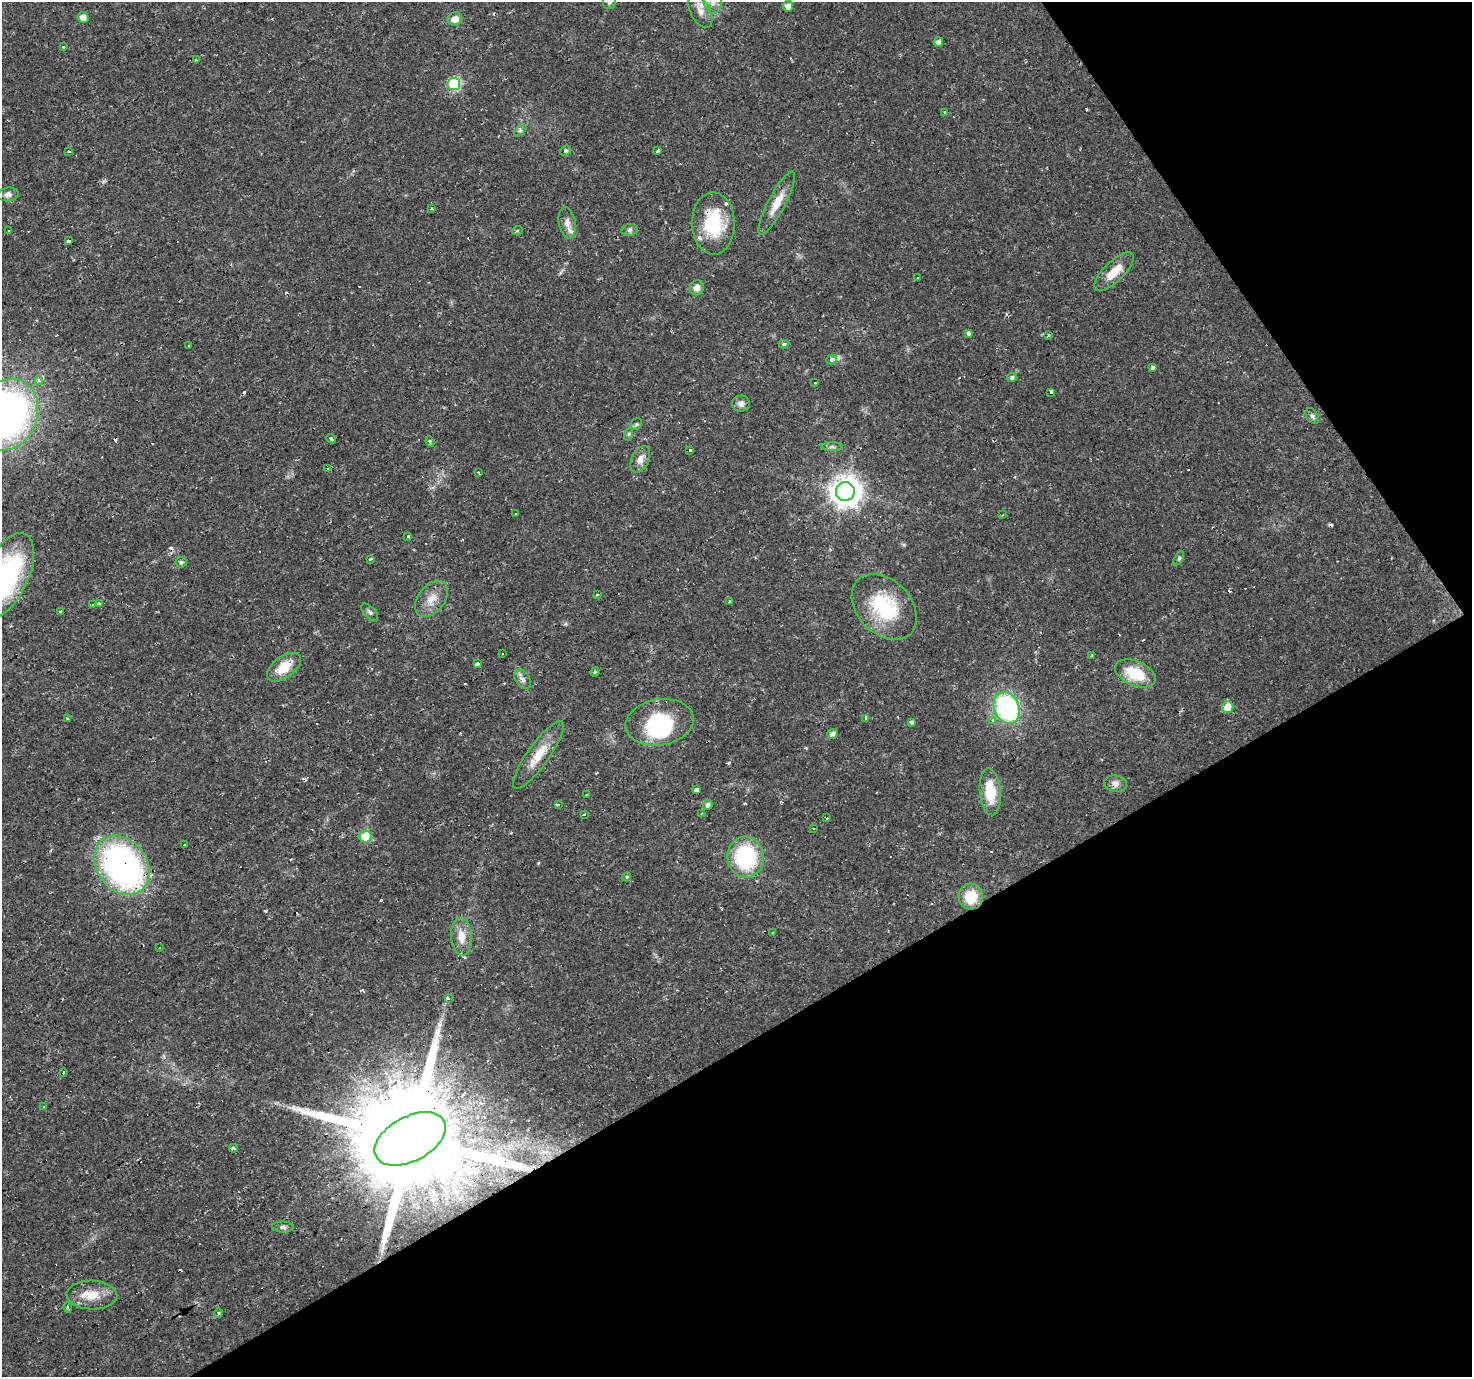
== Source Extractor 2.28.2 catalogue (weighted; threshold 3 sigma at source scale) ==
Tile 12 of 4 x 4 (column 4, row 3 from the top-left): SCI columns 4409-5878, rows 1488-2862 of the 5878 x 5787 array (HDU 1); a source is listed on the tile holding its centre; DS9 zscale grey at full resolution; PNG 1474 x 1379 px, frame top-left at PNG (2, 2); each listed source drawn as its Kron ellipse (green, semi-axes under 4 px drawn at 4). Shown black and unused: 31% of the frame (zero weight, under 2 of 3 exposures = <1% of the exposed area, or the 3 px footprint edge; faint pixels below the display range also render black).
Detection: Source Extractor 2.28.2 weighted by HDU 2 'WHT'; one run over the whole footprint, this tile lists its part. Background 0.0199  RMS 0.0024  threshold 0.011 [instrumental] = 3 sigma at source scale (4.5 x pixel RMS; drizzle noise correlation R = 1.50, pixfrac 1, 0.0396/0.0396 arcsec/px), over >= 5 px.
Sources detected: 143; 1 too faint to see at this stretch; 1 inside a brighter object's white glare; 29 cosmic-ray / hot-pixel residue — neither listed nor drawn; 3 inside a brighter listed object's ellipse — not listed separately; the other 109 listed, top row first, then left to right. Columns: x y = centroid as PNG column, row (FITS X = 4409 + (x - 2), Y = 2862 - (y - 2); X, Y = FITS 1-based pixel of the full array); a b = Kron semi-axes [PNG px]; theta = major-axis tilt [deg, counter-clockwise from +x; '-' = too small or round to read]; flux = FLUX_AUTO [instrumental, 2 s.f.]
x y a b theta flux
609 2 7 6 - 0.68
713 2 11 9 -78 1.6
788 6 5 5 - 1.4
700 11 18 9 -62 2.3
83 17 5 5 - 1.8
455 19 7 6 - 2
938 42 5 4 - 1
63 47 3 3 - 0.47
196 60 3 3 - 1.7
454 84 6 6 - 27
945 112 3 3 - 0.5
520 130 7 4 45 0.48
68 151 3 2 - 1.4
566 151 5 4 - 0.45
658 151 4 3 - 1.6
8 194 11 7 6 0.99
777 203 35 8 62 4.1
432 208 3 2 - 0.34
567 223 16 8 -80 1.6
713 223 31 21 -89 13
629 230 8 6 18 0.64
8 231 3 3 - 0.89
517 231 5 3 - 0.26
69 241 4 3 - 0.46
1114 272 25 10 45 4.4
918 278 3 3 - 0.7
697 288 7 7 - 1.5
968 333 3 3 - 4
1049 335 3 3 - 0.76
784 344 5 4 - 0.36
189 346 3 3 - 3.3
832 360 5 5 - 0.98
1152 367 3 3 - 0.74
1012 377 5 4 - 0.7
39 381 4 4 - 1
815 383 3 2 - 0.26
1051 392 3 3 - 4.1
741 403 9 8 - 1.1
7 415 37 30 66 110
1312 416 9 5 -58 0.67
636 424 6 5 - 0.43
629 434 6 4 71 0.34
331 439 5 3 - 0.4
430 442 5 3 - 0.36
832 447 10 4 0 0.61
690 451 3 3 - 1.1
640 460 14 8 65 2
328 469 3 3 - 1.5
478 472 3 3 - 0.97
845 491 9 9 - 360
516 514 3 2 - 0.27
1003 515 3 2 - 0.21
408 537 3 3 - 1.7
1179 558 7 3 61 0.4
370 559 4 3 - 0.52
181 562 5 5 - 0.44
6 575 46 22 65 37
597 595 3 2 - 0.25
431 599 20 13 51 3.5
729 601 3 3 - 0.83
99 604 4 3 - 1.2
93 605 3 3 - 0.37
884 607 38 27 -46 17
60 612 4 3 - 0.66
370 612 11 5 -46 0.68
503 654 3 3 - 0.67
1092 656 3 3 - 0.9
477 664 4 4 - 0.96
284 667 19 10 36 5.6
595 672 5 4 - 0.29
1135 673 21 12 -23 8.6
523 679 11 7 -53 1
1228 707 6 5 - 4.9
1007 708 16 12 -65 35
68 718 3 3 - 1.7
866 718 4 3 - 1.4
992 720 3 3 - 1.1
660 722 34 23 9 17
912 722 4 4 - 0.64
833 734 5 5 - 1.1
538 755 41 11 54 5.7
1116 783 11 8 -9 1.4
696 790 4 3 - 1
990 792 23 10 -85 7.7
586 795 3 3 - 0.56
558 805 3 3 - 0.68
708 805 5 4 - 0.86
702 813 3 2 - 0.36
584 815 3 2 - 0.26
827 818 3 3 - 1.7
813 828 3 2 - 0.2
366 837 6 6 - 9
185 845 3 2 - 0.23
746 857 20 18 -85 22
122 865 32 25 -53 74
627 877 4 4 - 0.31
971 897 13 12 - 6.3
773 932 3 2 - 0.35
461 937 19 10 -86 3.4
159 947 3 3 - 0.6
448 998 3 3 - 5.1
63 1072 3 2 - 0.48
44 1107 4 2 - 0.21
410 1139 38 22 28 10000
233 1148 4 3 - 1.1
283 1227 11 5 -2 0.7
92 1295 25 14 -2 4.8
68 1308 5 2 - 0.54
218 1313 4 3 - 0.27
Overlapping masked pixels (flux is a lower limit): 5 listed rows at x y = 713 223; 1116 783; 122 865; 410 1139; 233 1148
Isophote crosses this tile's border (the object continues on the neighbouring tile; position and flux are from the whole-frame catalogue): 4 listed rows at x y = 609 2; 713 2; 7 415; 6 575
Unlisted compact peaks at least as high as the median listed source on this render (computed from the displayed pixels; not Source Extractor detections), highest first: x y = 729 763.